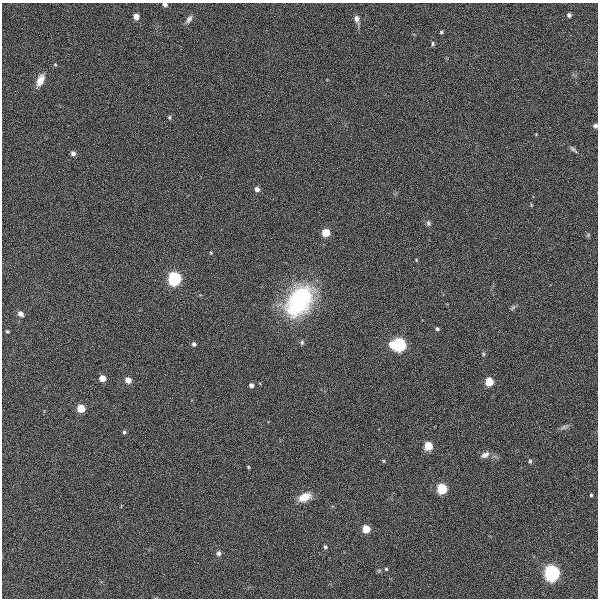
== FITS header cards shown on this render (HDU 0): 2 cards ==
NAXIS1  =                  596
NAXIS2  =                  596

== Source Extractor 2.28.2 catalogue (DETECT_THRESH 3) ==
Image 596 x 596 px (HDU 0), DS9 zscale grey, 1 PNG px = 1 image px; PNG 600 x 600 px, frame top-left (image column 1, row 596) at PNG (2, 3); no overlay
Background -0.00123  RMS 0.025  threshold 0.0763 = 3 sigma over >= 5 px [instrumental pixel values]
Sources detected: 52; all 52 listed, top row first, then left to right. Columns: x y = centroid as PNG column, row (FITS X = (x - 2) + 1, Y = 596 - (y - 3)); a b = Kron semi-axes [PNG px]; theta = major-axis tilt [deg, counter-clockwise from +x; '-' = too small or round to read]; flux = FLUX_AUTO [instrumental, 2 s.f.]
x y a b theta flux
165 5 5 4 - 5.5
569 15 5 5 - 4.8
136 16 5 4 - 16
189 19 12 6 57 6.5
357 19 10 6 -73 8.8
441 32 4 4 - 2.4
433 43 6 4 90 3
55 65 5 3 - 1.8
40 80 16 8 67 19
169 117 6 4 89 2.6
595 126 5 4 - 3.8
536 134 4 4 - 1.3
573 149 12 5 -41 4.3
73 153 6 5 - 6.8
257 189 6 5 - 7.8
531 205 5 4 - 1.8
428 223 8 6 -79 4.1
326 232 5 5 - 42
588 235 5 5 - 2.2
211 253 5 4 - 1.8
416 260 4 4 - 1.7
174 278 6 6 - 310
299 301 42 28 57 220
513 308 10 4 45 3.7
20 314 7 6 - 7.1
437 329 5 4 - 3.8
7 331 4 4 - 2.2
302 342 8 5 90 4
194 344 5 5 - 4.5
399 344 6 6 - 300
392 345 6 5 - 24
483 354 6 4 -70 2.7
102 378 5 5 - 21
128 380 6 5 - 15
489 381 6 5 - 52
251 385 5 5 - 6.8
81 408 5 5 - 43
564 427 13 6 22 5.9
124 432 5 4 - 3.2
428 446 5 5 - 53
485 455 12 7 26 9.4
384 461 5 4 - 1.9
530 461 6 5 - 3.1
248 467 4 3 - 1.9
442 489 6 5 - 110
591 495 4 3 - 2.2
305 497 12 7 23 26
366 529 5 5 - 41
325 547 5 4 - 3.4
219 553 6 6 - 4.4
386 569 5 5 - 2.5
552 573 7 6 - 650
At the frame edge (FLAGS 8, measured only in part): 2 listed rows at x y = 165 5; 595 126